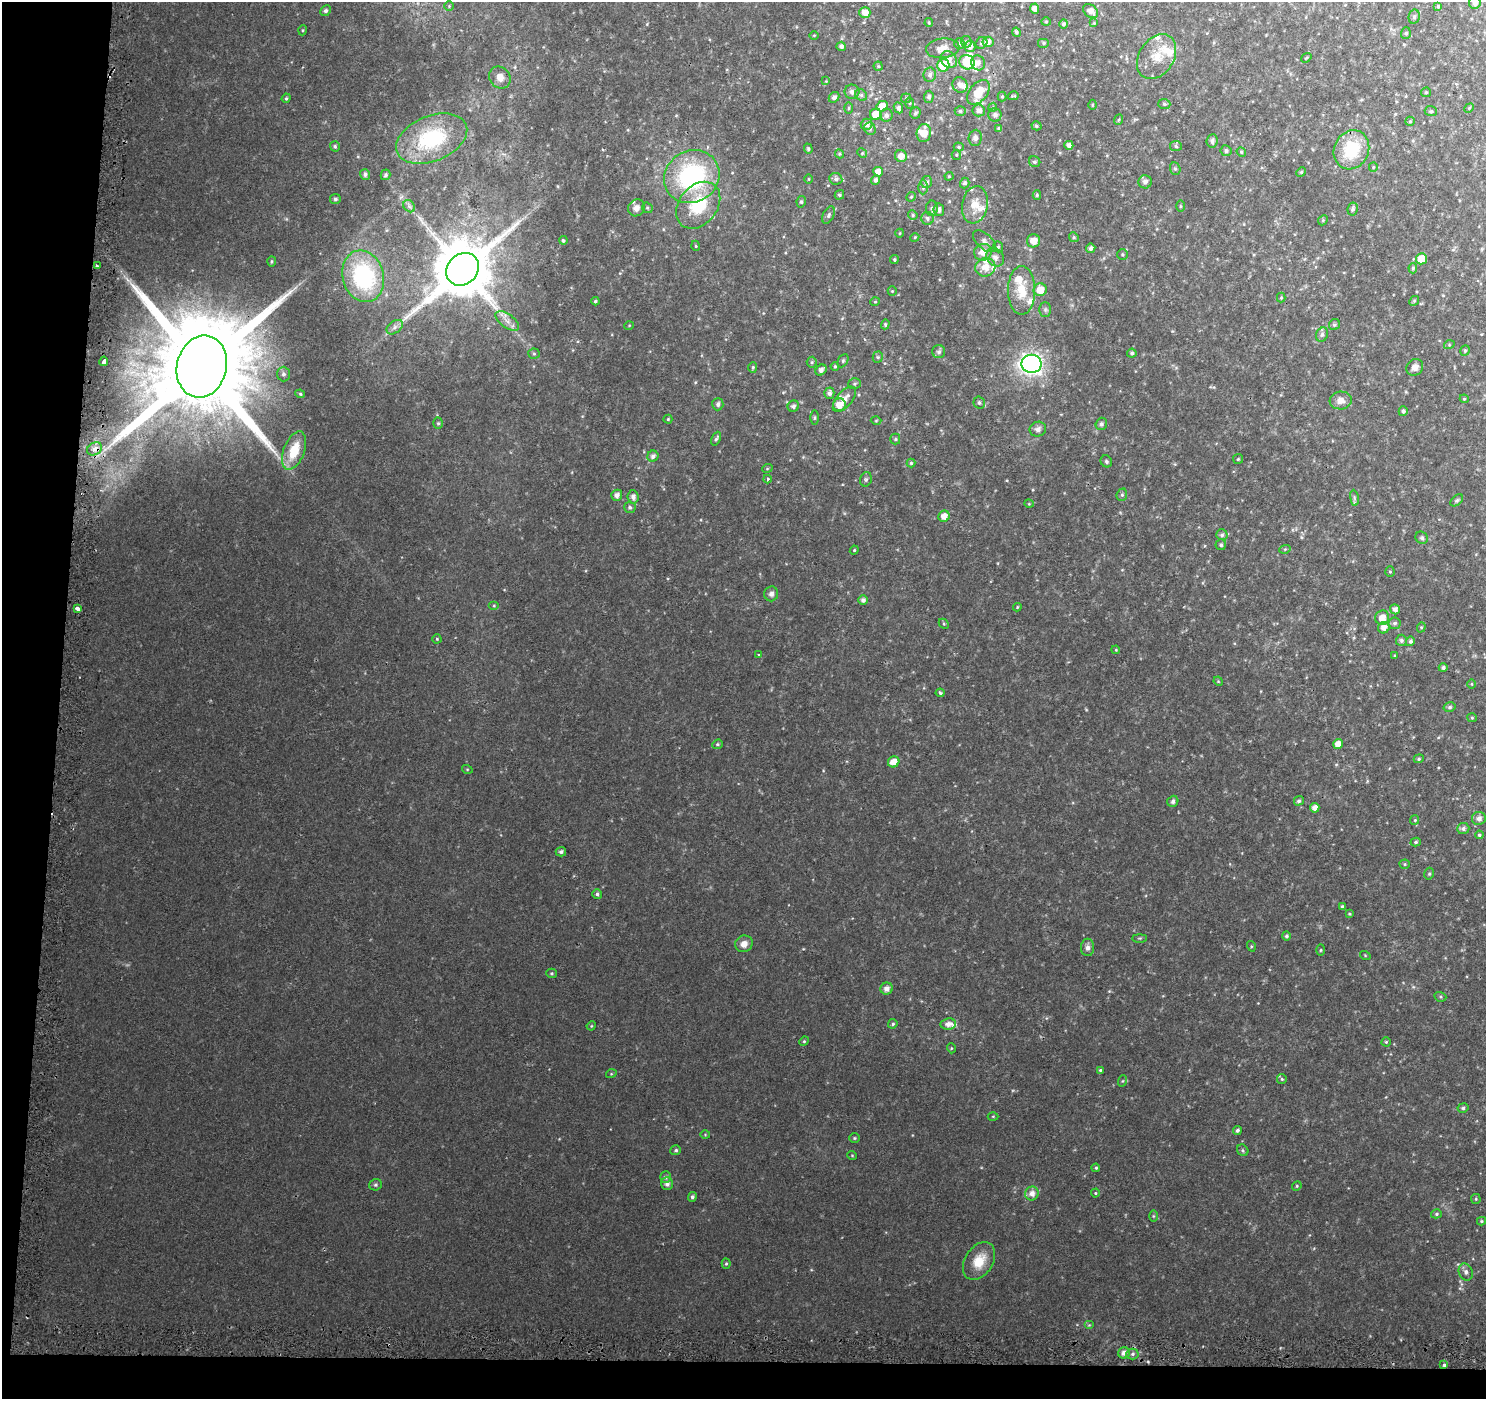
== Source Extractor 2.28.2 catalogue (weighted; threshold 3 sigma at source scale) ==
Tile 7 of 3 x 3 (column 1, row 3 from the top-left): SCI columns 38-1521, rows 324-1720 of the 4520 x 4778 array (HDU 1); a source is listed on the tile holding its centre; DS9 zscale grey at full resolution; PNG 1488 x 1401 px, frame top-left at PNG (2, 2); each listed source drawn as its Kron ellipse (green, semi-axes under 4 px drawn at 4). Shown black and unused: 7% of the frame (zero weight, under 2 of 3 exposures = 3% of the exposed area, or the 3 px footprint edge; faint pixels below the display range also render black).
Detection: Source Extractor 2.28.2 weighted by HDU 2 'WHT'; one run over the whole footprint, this tile lists its part. Background 0.0573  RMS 0.0079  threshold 0.0354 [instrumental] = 3 sigma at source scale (4.5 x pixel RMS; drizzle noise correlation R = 1.50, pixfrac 1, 0.0396/0.0396 arcsec/px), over >= 5 px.
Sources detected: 318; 1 too faint to see at this stretch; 2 inside a brighter object's white glare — neither listed nor drawn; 18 inside a brighter listed object's ellipse — not listed separately; the other 297 listed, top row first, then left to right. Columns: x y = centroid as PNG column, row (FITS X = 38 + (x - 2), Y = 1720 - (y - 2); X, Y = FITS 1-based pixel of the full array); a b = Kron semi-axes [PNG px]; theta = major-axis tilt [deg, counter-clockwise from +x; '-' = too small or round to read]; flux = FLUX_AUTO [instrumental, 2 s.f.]
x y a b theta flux
1475 3 6 6 - 2.8
449 6 5 4 - 0.75
1438 6 4 4 - 0.79
1035 9 5 4 - 4.7
326 11 5 5 - 1.8
1091 11 8 6 -41 5.1
865 12 5 5 - 7.7
1414 17 7 5 78 1.7
1046 22 5 4 - 0.86
929 23 4 3 - 0.8
1094 23 4 4 - 0.65
1064 24 5 4 - 2
303 30 5 3 - 0.72
1016 32 4 3 - 1.6
1406 33 6 5 - 1.4
814 35 5 3 - 0.66
966 42 6 5 - 1.8
988 42 5 5 - 5.2
959 43 5 5 - 2
982 43 6 5 - 2.4
1044 43 6 5 - 1.4
841 46 4 4 - 2.6
970 47 5 5 - 3.9
943 48 17 9 5 8.7
1157 57 24 17 57 16
1306 58 5 3 - 0.76
949 60 9 7 -54 5.6
967 62 8 7 - 21
978 63 7 7 - 4
943 65 6 6 - 27
878 66 4 4 - 1.1
930 75 7 6 - 3
500 77 11 10 - 7.7
826 81 4 4 - 0.64
960 85 8 7 - 4.2
852 92 7 7 - 3.3
978 92 14 9 50 19
1426 92 5 4 - 0.9
861 95 6 5 - 1.6
1002 96 5 4 - 0.94
1013 96 5 2 - 0.82
834 97 6 4 41 2.6
929 97 6 5 - 2.4
286 98 5 4 - 1
906 98 5 5 - 1.1
910 103 6 4 -89 0.98
1164 104 6 5 - 1.4
1092 105 5 3 - 0.7
882 106 6 5 - 9.3
993 107 4 3 - 0.77
849 108 6 3 89 0.86
898 108 6 4 -65 2.6
1469 108 5 4 - 0.76
979 110 6 6 - 3.8
960 111 5 5 - 1.5
1431 111 6 5 - 1.3
915 113 6 5 - 1.8
876 114 6 5 - 12
886 115 6 6 - 2.9
995 115 7 6 - 3.1
1118 120 5 3 - 0.84
1410 121 5 4 - 1.1
867 124 6 5 - 3.6
1036 126 5 4 - 1.6
870 129 6 5 - 1.7
999 129 4 4 - 1.8
924 133 9 7 81 10
975 138 8 6 84 3.7
432 139 37 22 22 58
1212 141 7 5 83 2.7
1069 145 4 4 - 3.7
335 146 5 5 - 1.4
1176 146 6 5 - 1.5
959 147 5 4 - 1
808 149 5 4 - 1.2
1351 150 20 17 64 38
1226 151 5 5 - 1.8
1241 152 5 4 - 1.1
862 153 5 4 - 0.92
839 154 5 4 - 0.97
956 155 5 4 - 0.91
901 156 6 6 - 5.7
1035 162 6 5 - 1.5
1373 167 5 4 - 0.85
1175 169 6 5 - 1.4
878 172 5 5 - 7.1
1301 172 5 4 - 0.92
365 174 5 5 - 2.1
385 175 5 5 - 1.6
949 176 4 4 - 0.79
692 177 28 25 33 100
809 179 4 3 - 0.55
836 179 6 6 - 2
876 180 5 4 - 2.6
926 182 6 5 - 2.6
1145 182 6 6 - 3.1
965 183 5 4 - 1.9
923 187 7 5 90 1.8
839 195 5 4 - 1.4
1037 195 5 4 - 1.2
911 197 5 4 - 1.1
335 199 5 5 - 1.7
801 202 6 4 77 1.3
698 205 26 19 51 37
975 205 19 12 79 12
409 206 7 5 -46 2.1
1180 206 6 4 -90 1
636 208 9 8 - 4.7
647 208 5 5 - 1.1
932 208 8 6 90 1.9
1353 209 6 5 - 2.2
939 210 6 5 - 2.8
829 215 9 5 64 2
913 215 5 4 - 1.1
927 218 6 6 - 2.2
1323 220 5 4 - 0.91
900 233 4 3 - 0.67
915 237 4 3 - 0.77
1074 237 5 4 - 1
563 240 4 4 - 1.5
984 241 14 7 -42 3.6
1033 241 7 6 - 7.7
696 246 5 3 - 0.74
998 247 6 4 -69 1.2
1091 248 5 4 - 2.5
983 252 9 8 - 7.6
1122 254 5 5 - 1.1
995 257 10 8 -49 4.4
894 259 4 4 - 1
1421 259 5 5 - 14
272 261 5 3 - 0.93
97 266 4 2 - 1
985 267 10 9 - 8.4
1413 268 5 4 - 1.3
463 269 17 15 46 5700
363 276 26 20 -74 97
1022 290 24 13 90 19
1040 290 6 6 - 10
892 291 5 4 - 0.87
1281 298 5 4 - 0.76
595 301 4 4 - 1.1
1414 301 5 4 - 0.97
875 302 5 4 - 0.91
1045 310 7 6 - 1.8
507 321 13 6 -36 5.3
885 324 5 4 - 1.1
1334 325 6 5 - 1.6
629 326 5 3 - 0.63
395 327 9 6 37 3.1
1322 335 7 5 68 2
1449 345 5 3 - 0.79
1465 351 5 4 - 1.2
939 352 6 6 - 2
1132 353 4 4 - 1.7
534 354 6 5 - 1.1
878 357 5 5 - 1.3
104 361 5 3 - 11
843 361 7 5 63 1.5
812 362 5 5 - 1.2
1031 364 10 9 - 300
835 366 4 3 - 1
202 367 31 25 76 24000
753 367 5 4 - 1.2
1415 367 9 7 47 4.6
821 370 6 5 - 3.7
283 374 7 6 - 2.1
855 384 6 5 - 1.4
829 393 5 5 - 3.1
300 394 5 4 - 1
844 399 15 7 50 7.1
1464 399 4 4 - 0.87
1341 401 11 9 7 5.5
979 403 6 5 - 1.9
718 404 6 5 - 2.4
839 405 6 6 - 7.6
793 406 6 5 - 2.5
1403 411 5 4 - 2
814 418 7 3 89 1
668 419 4 4 - 0.86
876 421 5 3 - 0.7
438 423 6 5 - 1.3
1101 424 6 6 - 1.8
1038 429 8 7 - 3
716 439 7 4 66 1.6
895 439 5 5 - 1
95 449 8 6 29 4.4
294 451 20 10 69 21
653 456 6 5 - 3.2
1238 459 5 5 - 1
1106 461 6 5 - 1.4
911 463 4 4 - 1.1
767 469 5 3 - 0.75
768 479 4 4 - 1.5
866 479 7 5 74 1.7
617 495 5 5 - 3.8
1122 495 6 5 - 1.4
633 497 6 5 - 3.3
1354 498 8 4 -82 1.4
1457 500 7 4 40 1.2
1029 504 5 3 - 0.63
630 507 6 5 - 1.7
944 516 6 5 - 7
1222 535 6 5 - 1.6
1422 538 6 6 - 1.6
1221 545 5 5 - 1.6
1285 549 5 3 - 0.92
854 550 4 4 - 0.75
1390 571 5 4 - 0.98
771 594 7 7 - 3.4
863 600 5 5 - 2.6
494 606 5 3 - 0.9
1017 607 4 4 - 0.73
77 608 4 3 - 5.9
1395 609 5 5 - 3.1
1382 618 7 7 - 7.6
1394 623 6 6 - 1.9
944 624 6 4 -45 1.1
1421 627 5 4 - 1.1
1384 628 6 5 - 5.2
437 639 4 4 - 0.99
1401 640 6 5 - 1.8
1410 641 5 4 - 2.1
1116 650 4 3 - 0.73
759 655 3 3 - 1.5
1394 656 3 3 - 0.78
1443 668 4 4 - 2
1218 681 5 4 - 0.81
1471 684 5 3 - 0.69
940 693 4 4 - 1.1
1450 707 6 4 16 1.4
1472 718 5 4 - 0.94
717 744 5 4 - 1.2
1338 744 5 5 - 6.2
1419 759 5 4 - 1.1
894 762 6 5 - 9.7
467 769 5 3 - 0.69
1173 801 6 5 - 2.5
1299 801 5 4 - 1.9
1315 808 5 4 - 4.8
1479 818 7 6 - 3.8
1415 820 5 4 - 0.91
1463 829 6 5 - 2.4
1479 835 4 4 - 1.2
1416 842 5 4 - 1.2
561 852 5 4 - 2.1
1405 864 5 4 - 1
1429 874 6 4 75 1.3
597 894 5 4 - 1.6
1342 907 4 3 - 1.3
1349 914 4 3 - 0.78
1286 936 5 4 - 1.6
1140 938 7 3 0 1
744 944 9 8 - 5.6
1251 946 5 3 - 0.79
1088 947 8 6 89 3.1
1321 950 5 3 - 0.87
1365 955 5 3 - 0.68
552 973 5 4 - 1.2
887 989 6 6 - 4.1
1440 997 6 4 -21 1.2
893 1024 5 4 - 1.3
948 1024 8 5 7 4.6
591 1026 5 4 - 0.78
804 1041 5 4 - 0.98
1386 1042 4 4 - 0.92
951 1048 5 3 - 0.67
1100 1070 4 4 - 1.1
611 1074 5 3 - 0.74
1282 1079 5 4 - 1.1
1122 1081 6 3 70 0.9
1463 1108 5 4 - 1.8
993 1116 5 3 - 0.71
1237 1130 4 4 - 1.7
705 1135 5 3 - 0.69
854 1138 5 4 - 1
676 1150 5 5 - 1.4
1243 1150 6 5 - 1.4
852 1155 5 3 - 0.68
1096 1168 4 3 - 0.95
665 1177 6 5 - 2.1
667 1184 6 5 - 3.3
375 1185 6 5 - 1.5
1297 1186 5 4 - 1
1032 1193 7 6 - 5
1095 1193 4 4 - 0.9
692 1197 5 4 - 1.7
1476 1199 5 4 - 0.96
1436 1214 5 4 - 1.3
1153 1216 6 4 -90 0.92
1481 1221 4 4 - 1
979 1261 20 14 57 16
726 1264 5 4 - 1.1
1466 1272 9 6 -69 2.9
1089 1325 5 4 - 0.89
1124 1353 6 5 - 4.3
1132 1354 6 5 - 1.8
1444 1365 3 3 - 2.9
Overlapping masked pixels (flux is a lower limit): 2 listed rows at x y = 202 367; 95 449
Isophote crosses this tile's border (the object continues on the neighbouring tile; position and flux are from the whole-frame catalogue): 1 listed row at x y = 1475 3